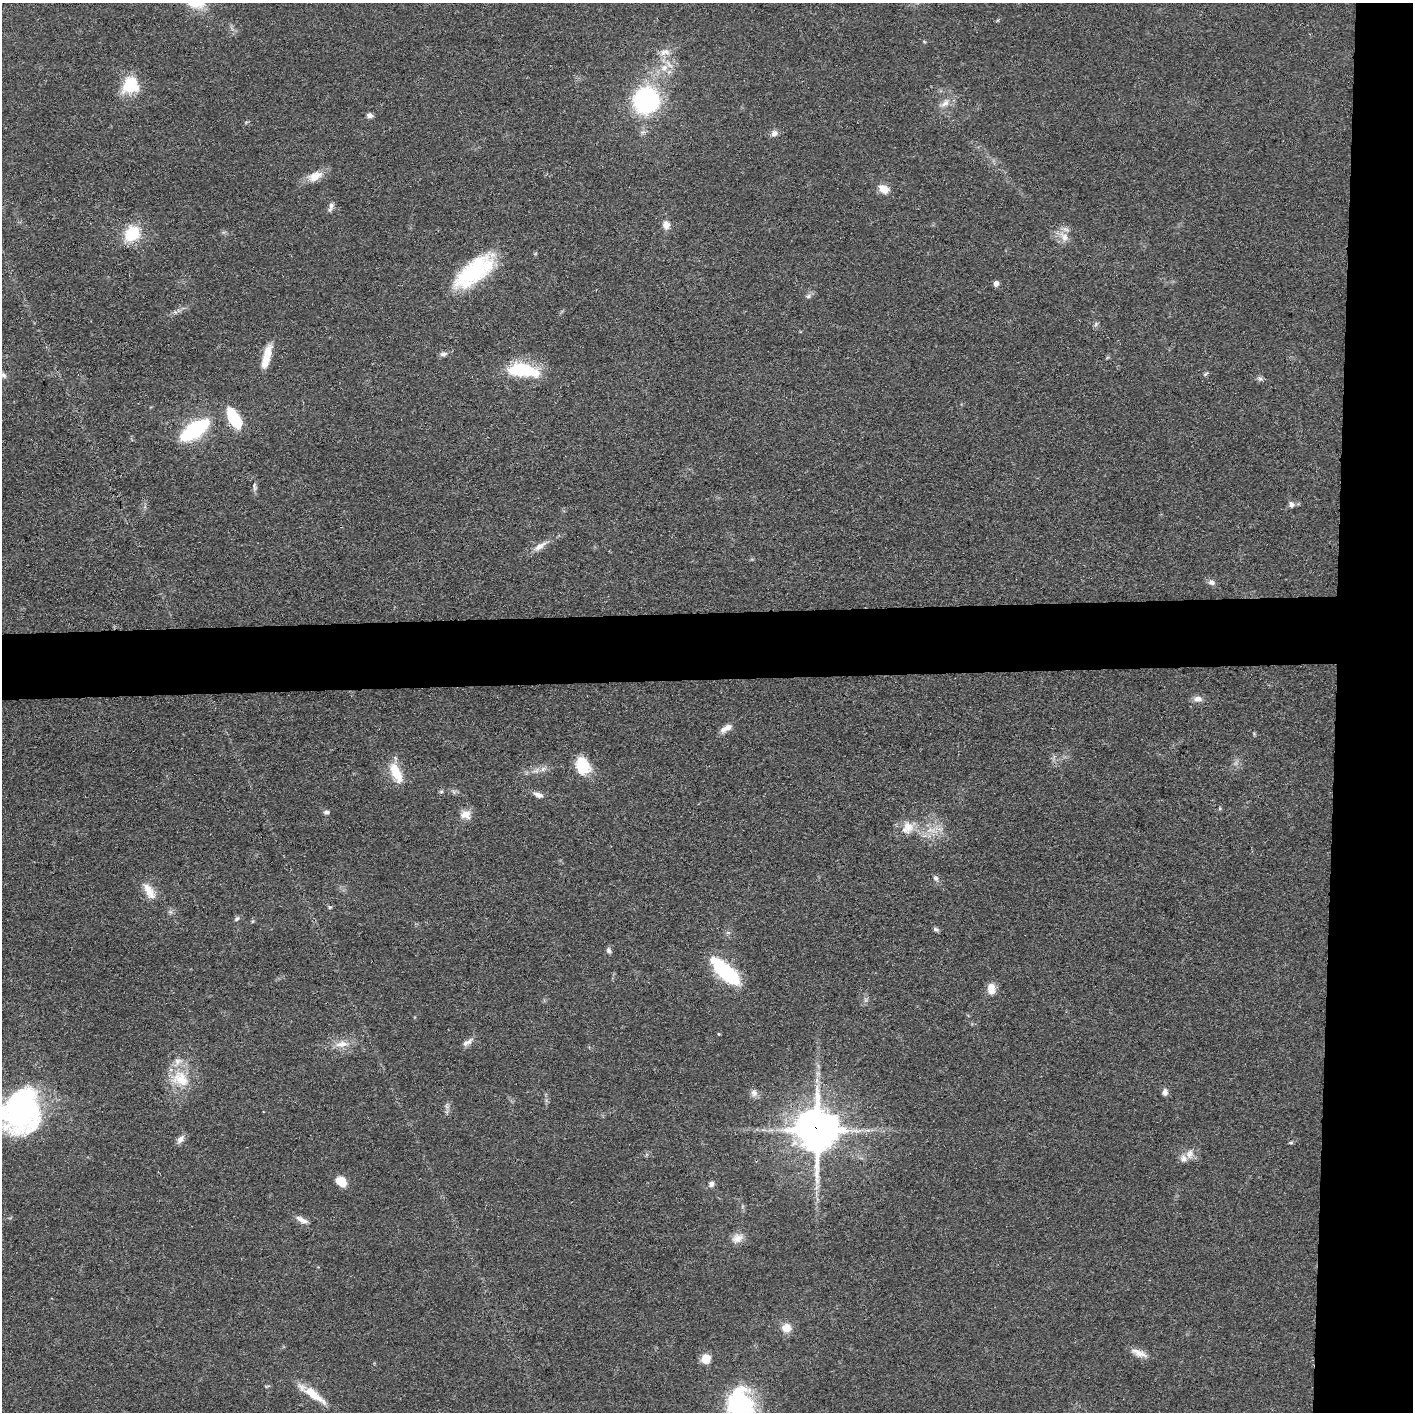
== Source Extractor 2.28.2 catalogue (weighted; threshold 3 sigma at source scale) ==
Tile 6 of 3 x 3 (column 3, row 2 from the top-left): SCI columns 2826-4236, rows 1427-2836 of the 4237 x 4260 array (HDU 1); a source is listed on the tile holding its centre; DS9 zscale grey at full resolution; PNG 1415 x 1414 px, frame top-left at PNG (2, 3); no overlay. Shown black and unused: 10% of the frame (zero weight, under 3 of 4 exposures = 1% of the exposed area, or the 3 px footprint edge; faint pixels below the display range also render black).
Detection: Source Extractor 2.28.2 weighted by HDU 2 'WHT'; one run over the whole footprint, this tile lists its part. Background 0.0581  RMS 0.0054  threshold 0.0244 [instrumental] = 3 sigma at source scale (4.5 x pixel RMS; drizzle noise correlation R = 1.50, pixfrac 1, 0.05/0.05 arcsec/px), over >= 5 px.
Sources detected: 72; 1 inside a brighter object's white glare — not listed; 3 inside a brighter listed object's ellipse — not listed separately; the other 68 listed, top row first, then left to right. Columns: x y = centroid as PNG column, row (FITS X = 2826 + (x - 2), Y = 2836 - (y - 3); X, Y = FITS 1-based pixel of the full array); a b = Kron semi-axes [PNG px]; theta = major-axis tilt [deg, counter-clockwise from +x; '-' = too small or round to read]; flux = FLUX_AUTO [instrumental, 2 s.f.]
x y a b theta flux
665 52 15 8 7 4.1
664 68 12 9 38 5.1
130 85 20 19 - 19
646 100 15 15 - 110
945 103 14 8 35 4
370 115 7 6 - 1.9
774 133 9 7 23 2.6
315 176 21 12 28 7.3
884 189 11 8 -27 7.3
331 207 14 6 72 2.1
666 225 12 9 -80 3.7
132 233 17 14 50 20
1064 237 15 11 -56 5.6
474 271 49 20 38 52
996 283 7 6 - 2.2
808 296 7 6 - 1.4
443 354 11 5 6 1.9
267 356 28 8 76 11
521 370 32 16 -3 29
1205 374 9 3 34 0.76
3 375 10 6 -39 1.8
1260 378 8 6 -41 1.4
234 418 20 9 -58 27
195 430 26 10 34 69
254 486 13 5 -85 1.7
1291 504 8 6 -86 2
540 546 19 7 33 4.5
1211 582 8 7 - 2.2
1198 699 13 7 1 2.9
726 728 16 7 29 3.9
582 766 16 12 -71 21
543 769 8 6 46 2
396 773 24 10 -65 13
441 791 6 4 1 0.77
538 795 13 6 -16 2.8
1220 808 5 3 - 0.62
326 812 7 5 3 1.3
465 814 13 11 -5 5.2
908 827 19 14 -79 8
931 830 14 6 -7 4.3
936 878 9 6 -56 1.7
148 890 24 11 -61 7.7
330 907 5 5 - 0.74
237 919 7 5 49 1.2
936 929 7 5 -22 1.1
609 950 9 6 -69 1.4
726 972 33 11 -43 57
991 988 14 9 -86 5.4
467 1042 17 6 32 2.9
342 1044 20 9 8 6.2
180 1079 27 21 -38 17
1165 1092 9 7 86 2.2
754 1093 9 9 - 2.5
22 1107 43 32 -90 140
817 1130 13 12 - 2000
180 1139 13 7 54 2.6
1291 1143 6 4 0 0.7
1189 1154 13 9 67 4
341 1182 12 9 -50 7.7
711 1184 7 7 - 1.8
817 1187 7 4 71 1.6
302 1220 17 7 -29 3.5
737 1238 16 11 27 4.9
786 1328 11 11 - 5.9
1139 1353 22 7 -24 4.8
706 1359 10 9 - 6.9
314 1395 34 10 -36 12
740 1405 38 27 -85 68
Overlapping masked pixels (flux is a lower limit): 1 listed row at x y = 817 1130
Isophote crosses this tile's border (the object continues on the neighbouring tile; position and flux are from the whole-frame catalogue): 2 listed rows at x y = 3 375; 740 1405